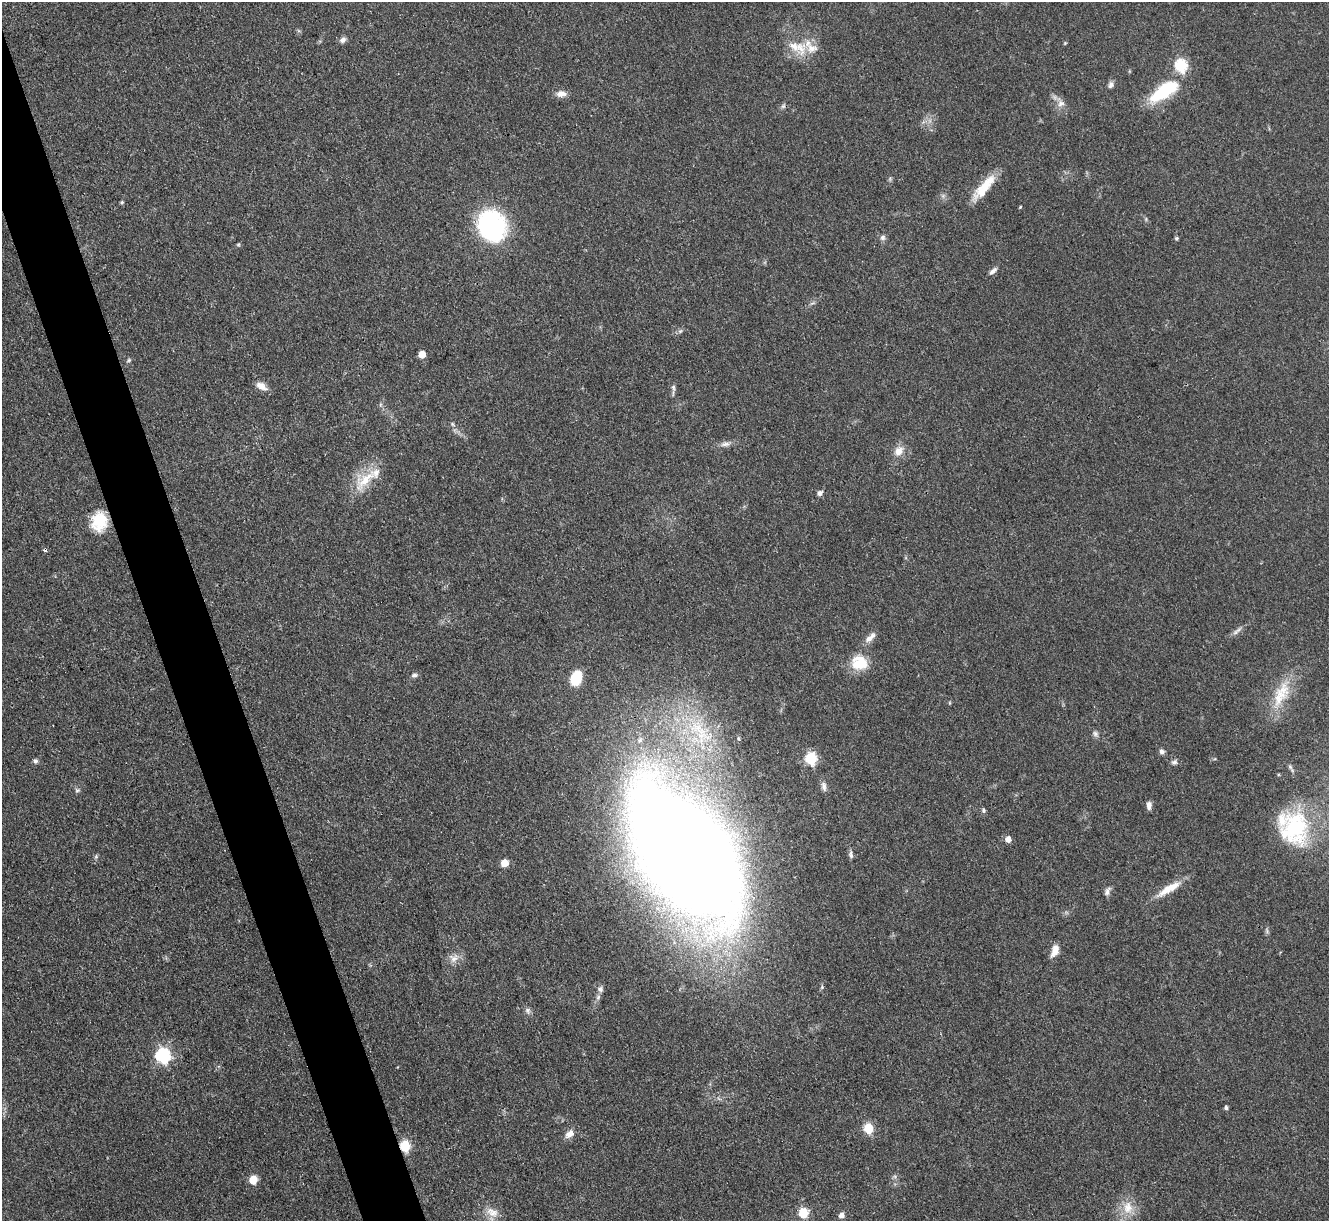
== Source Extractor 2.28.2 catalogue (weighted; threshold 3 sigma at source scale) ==
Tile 11 of 4 x 4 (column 3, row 3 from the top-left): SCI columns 2655-3981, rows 1490-2708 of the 5309 x 5293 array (HDU 1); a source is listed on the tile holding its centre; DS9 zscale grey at full resolution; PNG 1331 x 1223 px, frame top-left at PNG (2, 2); no overlay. Shown black and unused: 4% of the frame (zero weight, under 3 of 4 exposures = <1% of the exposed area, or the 3 px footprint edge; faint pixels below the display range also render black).
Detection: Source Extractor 2.28.2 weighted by HDU 2 'WHT'; one run over the whole footprint, this tile lists its part. Background 0.0855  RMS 0.0062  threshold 0.0281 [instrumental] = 3 sigma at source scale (4.5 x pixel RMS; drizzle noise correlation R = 1.50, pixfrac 1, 0.05/0.05 arcsec/px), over >= 5 px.
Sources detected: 75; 1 cosmic-ray / hot-pixel residue — not listed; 6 inside a brighter listed object's ellipse — not listed separately; the other 68 listed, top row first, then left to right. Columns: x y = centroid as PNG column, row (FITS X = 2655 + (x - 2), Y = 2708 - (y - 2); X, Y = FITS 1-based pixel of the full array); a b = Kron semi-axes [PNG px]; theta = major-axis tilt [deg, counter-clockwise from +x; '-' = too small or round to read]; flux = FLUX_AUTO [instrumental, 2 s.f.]
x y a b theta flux
343 40 9 6 44 2.5
1065 43 5 4 - 0.65
800 48 23 15 -70 14
1181 65 6 6 - 74
1111 85 9 7 71 2.3
1164 91 37 15 34 36
561 94 13 8 1 4.5
1061 103 11 9 27 3.9
783 106 7 5 44 1.3
984 188 35 11 50 16
122 202 4 4 - 0.99
1020 207 4 3 - 0.61
492 226 27 23 -65 98
883 238 8 7 - 2
1176 238 5 4 - 0.95
238 245 6 4 1 0.78
993 271 12 5 42 2.5
680 331 7 4 44 1.3
422 354 5 5 - 8.7
129 360 6 5 - 1
261 386 15 8 -31 5.2
673 388 9 5 -75 1.8
453 424 7 4 -46 1.1
725 444 14 7 4 3.3
899 451 14 10 54 6.6
366 480 43 15 44 19
820 493 8 6 38 2.1
99 521 23 18 85 19
1237 631 18 5 38 2.8
870 638 18 7 44 4.5
858 665 24 15 78 16
414 675 8 6 20 1.8
576 678 14 10 72 21
1279 696 45 17 67 23
699 733 54 33 -57 74
1095 734 8 7 - 2
738 738 6 5 - 1.1
1162 751 6 5 - 2.2
811 759 6 6 - 61
35 761 7 6 - 1.6
1174 762 8 7 - 1.9
824 786 14 7 -80 3
77 790 7 6 - 1.3
1149 805 9 5 89 2.9
983 810 6 5 - 1.3
1295 828 48 33 -87 59
1008 839 5 5 - 4.9
683 852 81 41 -57 3400
851 855 10 5 -84 1.8
96 857 6 5 - 1.1
504 863 9 9 - 4.6
1169 889 35 9 31 12
1108 891 12 7 70 2.6
1055 951 14 8 71 6.2
454 958 14 12 38 5.5
600 989 8 7 - 2.3
598 997 8 6 72 2
528 1011 9 7 -67 2.2
163 1056 7 7 - 120
1226 1108 4 4 - 1.6
868 1128 6 5 - 38
570 1134 13 8 39 4.9
405 1146 6 5 - 45
253 1180 6 5 - 20
1128 1208 20 14 -88 11
492 1212 20 12 -27 8
803 1213 6 5 - 34
841 1215 6 6 - 2.7
Overlapping masked pixels (flux is a lower limit): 1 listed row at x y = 405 1146